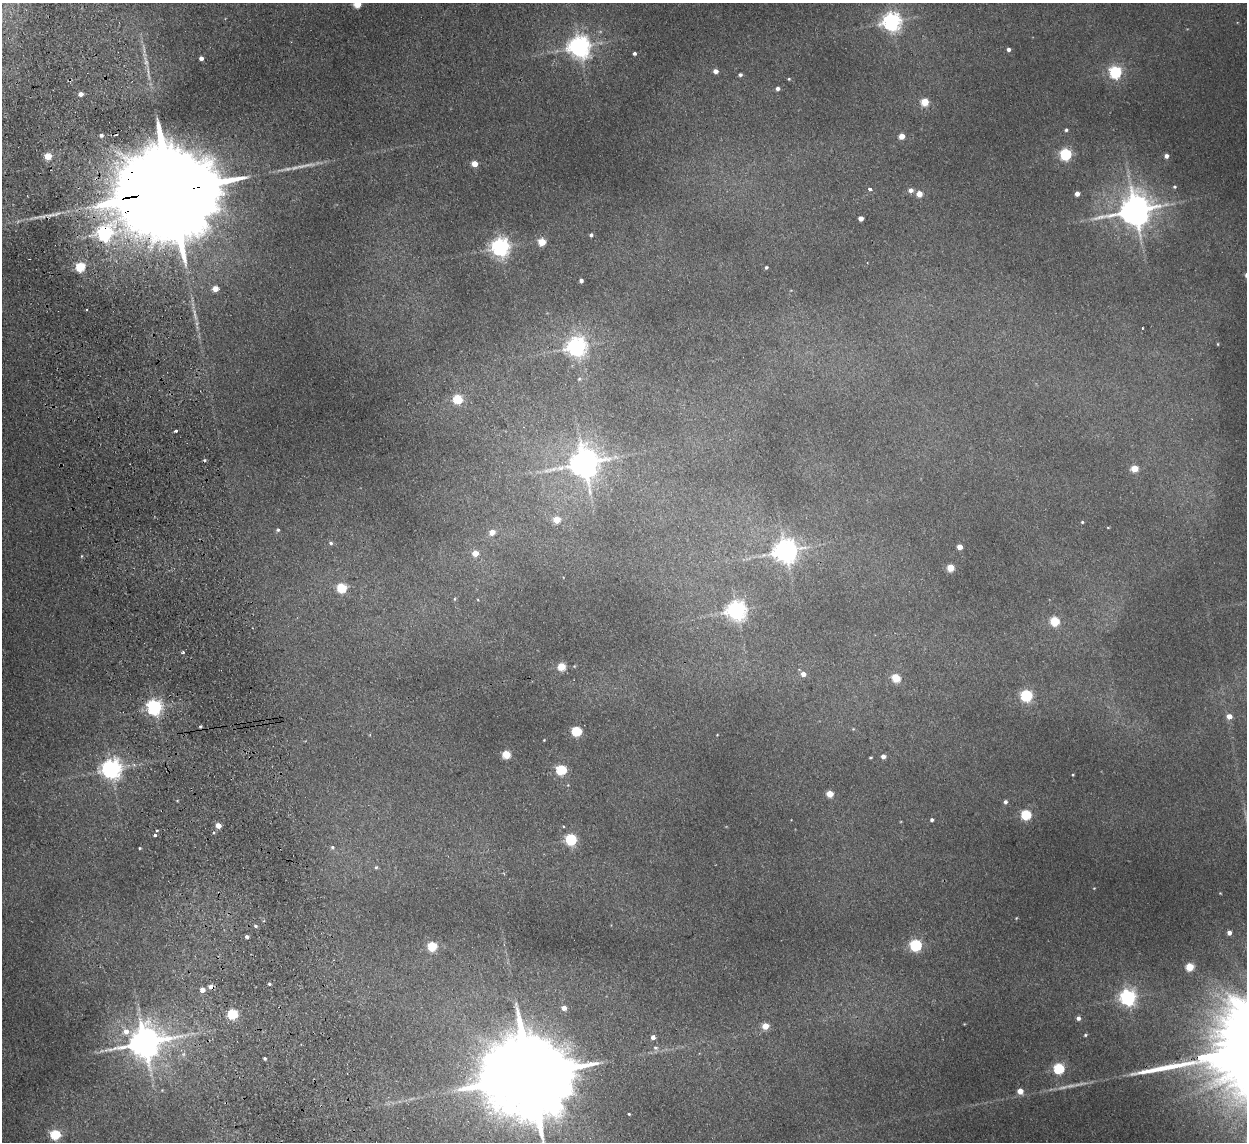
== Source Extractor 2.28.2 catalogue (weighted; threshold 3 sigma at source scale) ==
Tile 11 of 4 x 4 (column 3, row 3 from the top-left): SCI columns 2542-3786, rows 1294-2433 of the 5082 x 4980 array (HDU 1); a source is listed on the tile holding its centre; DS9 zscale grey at full resolution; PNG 1249 x 1144 px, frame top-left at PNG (2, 3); no overlay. Shown black and unused: <1% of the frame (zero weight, under 2 of 3 exposures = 3% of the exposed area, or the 3 px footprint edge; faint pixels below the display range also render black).
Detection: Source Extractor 2.28.2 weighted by HDU 2 'WHT'; one run over the whole footprint, this tile lists its part. Background 0.0678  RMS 0.0098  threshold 0.044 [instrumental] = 3 sigma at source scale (4.5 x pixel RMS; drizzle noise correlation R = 1.50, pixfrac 1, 0.05/0.05 arcsec/px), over >= 5 px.
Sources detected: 129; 5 too faint to see at this stretch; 4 cosmic-ray / hot-pixel residue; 1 long thin detection or spike segment (spike, bleed or trail) — not listed; the other 119 listed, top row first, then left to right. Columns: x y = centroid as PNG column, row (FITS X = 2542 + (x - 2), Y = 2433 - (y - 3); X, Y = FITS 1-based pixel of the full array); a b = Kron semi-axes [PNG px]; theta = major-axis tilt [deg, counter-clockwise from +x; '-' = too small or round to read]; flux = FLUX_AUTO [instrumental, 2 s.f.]
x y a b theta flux
357 4 5 5 - 27
891 21 7 7 - 530
579 47 7 7 - 820
1009 49 4 4 - 3.3
634 53 4 3 - 2.2
201 58 4 4 - 3.7
715 71 5 5 - 6.2
1115 72 6 5 - 170
740 75 5 4 - 2.4
789 79 4 3 - 0.97
778 89 5 5 - 3
81 94 4 4 - 4.8
925 102 5 5 - 36
1066 130 4 3 - 1.8
101 135 5 5 - 2.7
902 136 4 4 - 14
1065 154 5 5 - 150
48 156 5 4 - 25
1166 156 4 4 - 4.4
474 164 5 4 - 14
1174 187 4 4 - 1.5
870 189 4 4 - 2.5
911 190 5 5 - 5
167 192 47 20 8 48000
1077 193 4 4 - 7.5
919 194 5 5 - 14
1135 210 10 9 - 2200
861 218 4 4 - 7.6
104 233 7 6 - 310
591 235 4 4 - 2.3
542 242 5 5 - 28
500 247 6 6 - 580
80 267 5 5 - 61
766 267 3 3 - 1.5
581 280 4 4 - 3.6
215 289 5 4 - 13
1218 344 4 3 - 0.89
576 347 7 7 - 540
579 379 5 5 - 1.3
458 399 5 5 - 60
176 431 3 3 - 2.7
584 463 10 9 - 1800
1134 468 5 4 - 25
556 520 5 4 - 25
1082 522 4 3 - 1.2
1108 527 4 3 - 0.64
278 530 6 5 - 1.8
492 532 6 6 - 9.3
331 543 6 5 - 2.3
960 547 4 4 - 11
785 551 8 7 - 1100
475 553 5 4 - 18
81 556 5 3 - 0.91
951 568 5 5 - 28
341 588 5 5 - 70
454 599 5 3 - 1.1
478 600 4 3 - 0.75
736 610 7 7 - 600
1055 621 5 5 - 56
183 653 4 3 - 1.8
561 666 5 5 - 35
803 674 5 5 - 7
896 678 5 5 - 45
1026 695 5 5 - 140
154 707 6 6 - 330
1229 716 5 4 - 10
200 726 4 3 - 1.3
853 729 4 4 - 0.8
576 731 5 5 - 78
717 735 3 2 - 0.61
544 740 3 2 - 0.71
506 754 5 5 - 47
883 756 4 4 - 5.4
870 758 3 2 - 1
111 769 7 7 - 670
561 770 5 5 - 86
1073 775 3 3 - 0.86
568 785 4 4 - 0.75
830 794 5 4 - 19
1005 802 5 4 - 3.1
1026 815 5 5 - 78
932 820 3 3 - 2.2
218 825 4 4 - 11
156 831 3 3 - 3.5
155 835 4 3 - 8.4
571 839 5 5 - 120
332 847 6 5 - 2.3
140 848 3 3 - 1.1
376 867 6 5 - 1.6
1094 888 4 3 - 0.68
1220 893 4 3 - 0.68
1016 918 4 3 - 0.77
255 926 5 3 - 1.7
1229 933 4 4 - 4.9
247 937 4 3 - 3.2
915 945 5 5 - 170
432 946 5 5 - 53
1190 967 5 5 - 36
269 984 4 3 - 1.7
202 990 5 5 - 7.6
1128 997 6 6 - 380
564 1008 5 4 - 7.2
232 1014 5 5 - 89
1078 1018 5 5 - 3.5
964 1024 3 3 - 0.65
765 1026 5 4 - 19
126 1031 8 8 - 8.2
1085 1035 4 3 - 1.3
653 1037 5 5 - 4.6
144 1043 11 9 16 2400
656 1048 7 6 - 3.1
1203 1057 6 3 9 1400
264 1058 3 3 - 1.7
1059 1068 5 5 - 100
529 1076 32 19 7 26000
162 1090 4 4 - 0.73
1020 1091 4 4 - 14
629 1114 3 3 - 1.1
55 1134 5 5 - 82
Overlapping masked pixels (flux is a lower limit): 3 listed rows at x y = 167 192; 104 233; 1203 1057
Isophote crosses this tile's border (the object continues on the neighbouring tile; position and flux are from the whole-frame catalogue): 2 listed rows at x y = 357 4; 529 1076